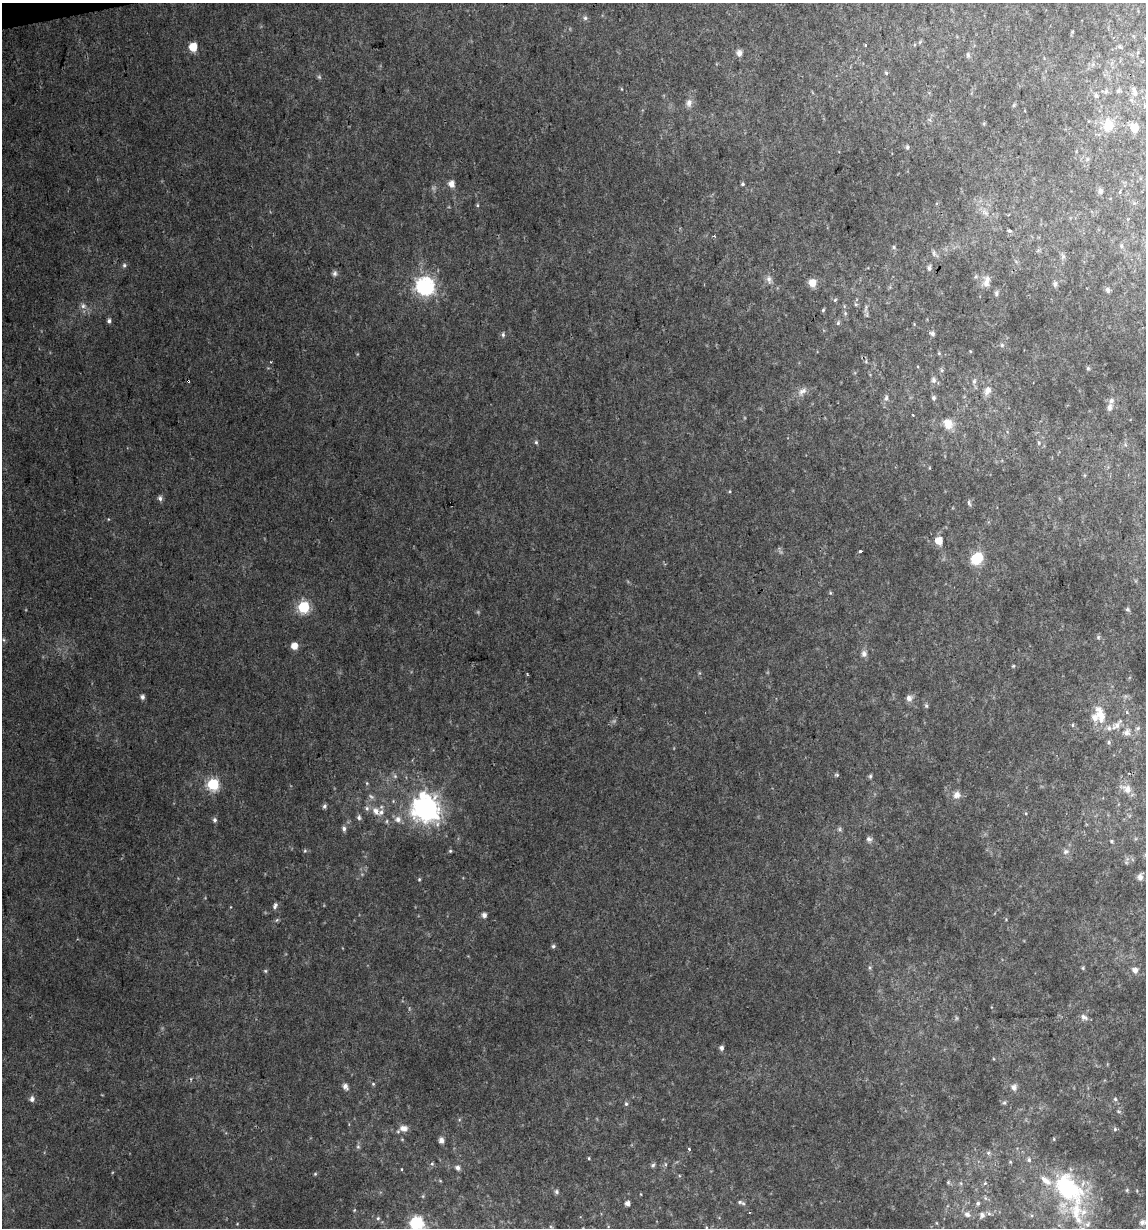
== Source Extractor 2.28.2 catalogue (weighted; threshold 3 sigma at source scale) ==
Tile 11 of 4 x 4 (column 3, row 3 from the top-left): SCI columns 2317-3460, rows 1227-2452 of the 4679 x 4903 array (HDU 1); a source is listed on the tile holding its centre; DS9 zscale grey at full resolution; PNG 1148 x 1230 px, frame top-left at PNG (2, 3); no overlay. Shown black and unused: <1% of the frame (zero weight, under 2 of 3 exposures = <1% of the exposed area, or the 3 px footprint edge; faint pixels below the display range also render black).
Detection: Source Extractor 2.28.2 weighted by HDU 2 'WHT'; one run over the whole footprint, this tile lists its part. Background 0.0342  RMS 0.0064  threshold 0.0287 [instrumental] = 3 sigma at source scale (4.5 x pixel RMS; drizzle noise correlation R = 1.50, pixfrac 1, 0.0396/0.0396 arcsec/px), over >= 5 px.
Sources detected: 169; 4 too faint to see at this stretch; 2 cosmic-ray / hot-pixel residue — not listed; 10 inside a brighter listed object's ellipse — not listed separately; the other 153 listed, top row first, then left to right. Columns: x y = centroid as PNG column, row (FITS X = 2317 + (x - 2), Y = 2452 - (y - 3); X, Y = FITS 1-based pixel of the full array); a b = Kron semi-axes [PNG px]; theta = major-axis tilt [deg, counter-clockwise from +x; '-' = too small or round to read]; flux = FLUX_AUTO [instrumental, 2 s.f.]
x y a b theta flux
585 18 6 6 - 1.4
1072 32 6 3 73 0.65
865 45 4 3 - 0.9
193 47 5 5 - 17
739 53 9 7 -81 2.7
968 55 9 5 -75 1.5
886 73 5 4 - 0.87
622 89 5 3 - 0.48
1106 91 6 5 - 1.4
1118 91 6 6 - 1
1135 94 8 7 - 2.2
1096 96 6 5 - 1.5
689 103 12 8 82 3.7
1014 105 6 4 71 0.83
1108 125 18 13 82 11
1134 128 5 5 - 15
907 147 7 5 90 1
452 184 6 5 - 5.2
742 184 5 4 - 0.89
1100 191 7 6 - 2
1120 192 5 3 - 0.61
477 205 5 3 - 0.7
985 212 12 7 -44 4.1
1009 231 4 3 - 3.1
1121 246 5 5 - 1.4
894 247 5 5 - 1.1
934 253 8 6 -70 1.8
124 265 6 6 - 1.4
929 268 8 5 85 1.7
335 273 8 6 80 1.7
769 279 11 7 -73 2.8
812 283 8 7 - 7.3
986 283 10 9 - 4
1055 284 8 6 81 1.9
425 286 7 7 - 230
1108 290 7 5 -66 2
996 293 8 6 83 1.7
835 300 5 4 - 0.94
855 304 6 4 -71 0.96
83 306 9 7 -32 2.7
823 310 5 4 - 0.84
845 313 6 5 - 0.97
867 315 8 3 85 1.2
109 321 6 5 - 1.7
838 323 6 5 - 1.2
932 333 7 5 -32 1.6
503 335 6 5 - 1.2
1002 345 7 5 22 1.3
939 353 5 4 - 0.65
1088 368 5 4 - 0.97
942 370 6 4 -89 1.1
933 380 7 6 - 2.2
188 381 3 3 - 0.8
974 381 7 5 74 1.7
987 390 12 8 63 4.4
802 391 15 9 41 4.3
886 398 8 5 79 1.6
933 398 6 5 - 1.5
1109 407 9 7 71 2.9
913 415 3 2 - 0.67
948 424 13 11 -60 8.5
536 442 5 5 - 1
1039 443 5 4 - 0.82
730 491 5 3 - 0.6
160 498 7 6 - 2
969 503 8 5 -73 1.5
939 541 6 6 - 10
860 551 3 3 - 3.4
977 558 8 6 48 64
830 593 5 3 - 0.68
304 607 6 6 - 74
1127 609 5 5 - 1.1
1098 637 6 5 - 0.96
4 640 6 4 -71 0.83
294 646 5 5 - 8.3
864 654 9 8 - 2.8
1013 666 5 3 - 0.64
142 697 5 5 - 2.1
909 698 9 9 - 2.9
926 706 6 4 -63 1.1
1100 714 20 11 -62 10
1073 725 5 3 - 0.73
1117 725 16 7 44 4.4
1138 728 6 5 - 1.1
1126 733 8 7 - 2.9
1109 742 6 5 - 1.1
395 776 6 5 - 1.3
870 776 6 5 - 1
367 783 5 5 - 0.78
213 784 6 6 - 76
1127 789 12 10 -50 5.7
957 795 10 9 - 4.3
324 806 6 5 - 1.5
426 809 10 9 - 610
376 811 13 8 -43 5.5
359 817 6 5 - 1.7
398 819 8 8 - 3.8
215 820 6 5 - 1.7
387 821 6 4 88 0.9
344 828 6 5 - 1.9
840 829 7 4 -90 1.2
869 839 8 7 - 1.9
1112 841 5 5 - 1
305 851 5 4 - 0.85
450 851 5 5 - 0.9
1066 851 8 7 - 2.4
1140 877 9 7 -85 3.2
419 879 5 4 - 0.74
275 906 8 5 63 1.8
484 915 5 5 - 2.9
553 946 5 5 - 1.2
870 968 6 4 -72 0.92
1083 968 5 4 - 0.84
1135 970 8 7 - 3.4
265 971 5 4 - 0.82
1084 1017 10 7 -39 2.7
721 1048 5 5 - 2.3
373 1084 5 4 - 0.77
345 1086 7 6 - 3
1014 1087 8 7 - 2.7
32 1099 8 7 - 2.2
1115 1099 5 5 - 1.1
1004 1103 6 5 - 1.2
626 1104 6 5 - 1.2
403 1128 11 8 1 4.3
1115 1129 6 5 - 1
441 1140 6 5 - 2.9
358 1147 6 5 - 1.1
689 1149 3 3 - 1.8
988 1153 6 5 - 1.4
589 1158 4 3 - 0.65
1029 1160 7 6 - 1.8
1010 1162 5 4 - 0.73
432 1164 5 5 - 0.91
665 1164 6 3 -71 0.8
653 1165 6 5 - 1.3
458 1168 6 5 - 2.7
315 1174 5 4 - 0.72
948 1182 5 4 - 0.85
961 1183 6 4 73 0.87
985 1183 5 4 - 0.89
1068 1189 30 19 -52 89
556 1192 5 5 - 1.3
741 1202 11 4 -20 1.5
627 1203 4 4 - 3
978 1203 6 5 - 1.5
967 1214 9 8 - 2.6
989 1214 7 4 -1 1.4
982 1215 7 7 - 2.5
378 1218 5 4 - 0.95
1142 1222 9 7 4 3.4
416 1223 12 12 - 28
1087 1224 9 8 - 3.3
Overlapping masked pixels (flux is a lower limit): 1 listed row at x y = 188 381
Isophote crosses this tile's border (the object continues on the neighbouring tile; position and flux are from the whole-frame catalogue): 2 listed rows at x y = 1142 1222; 416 1223